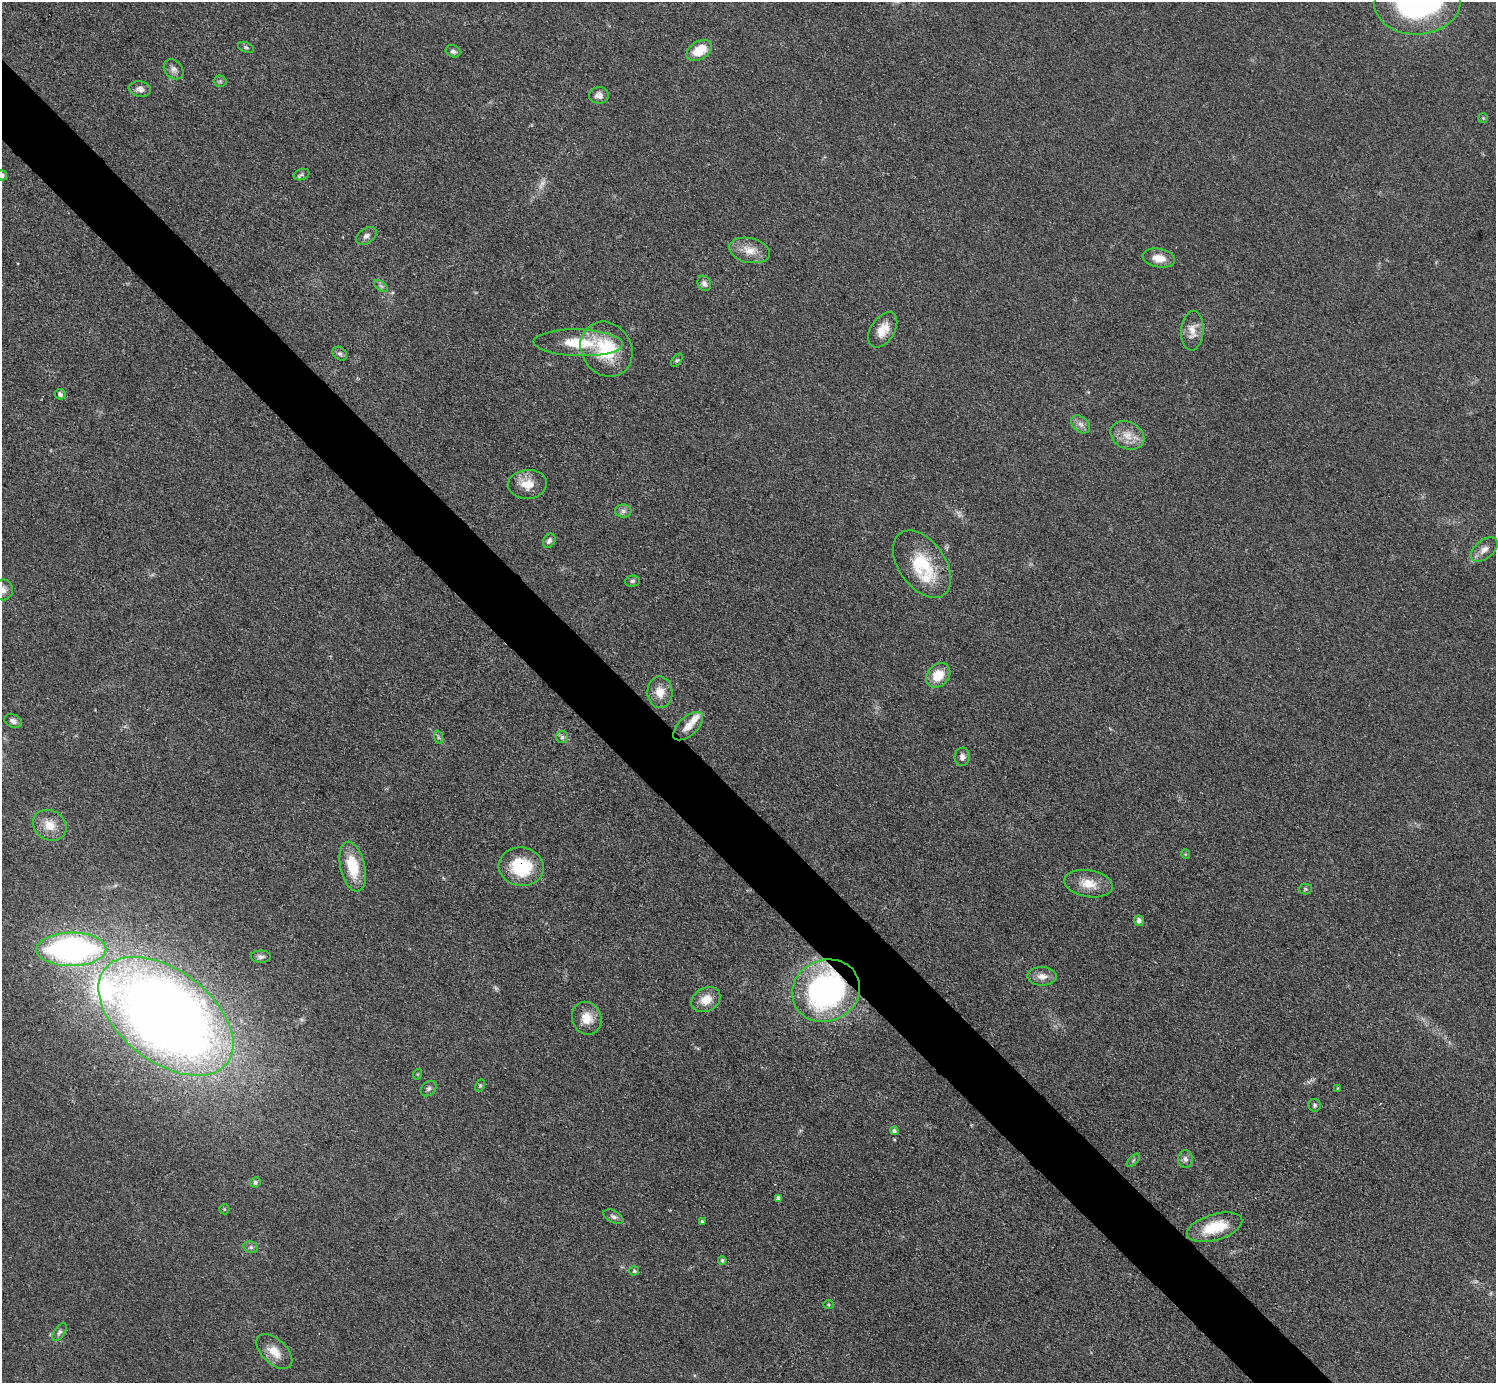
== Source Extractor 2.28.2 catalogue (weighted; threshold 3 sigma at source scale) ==
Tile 11 of 4 x 4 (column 3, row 3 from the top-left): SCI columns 2992-4485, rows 1681-3061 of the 5982 x 5980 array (HDU 1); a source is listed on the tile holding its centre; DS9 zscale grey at full resolution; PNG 1498 x 1385 px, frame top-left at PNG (2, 2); each listed source drawn as its Kron ellipse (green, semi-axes under 4 px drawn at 4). Shown black and unused: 5% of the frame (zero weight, under 3 of 4 exposures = <1% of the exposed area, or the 3 px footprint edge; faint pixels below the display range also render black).
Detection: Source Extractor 2.28.2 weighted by HDU 2 'WHT'; one run over the whole footprint, this tile lists its part. Background 0.077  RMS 0.0058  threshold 0.0259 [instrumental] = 3 sigma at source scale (4.5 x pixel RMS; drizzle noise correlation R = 1.50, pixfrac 1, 0.05/0.05 arcsec/px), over >= 5 px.
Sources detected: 77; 2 too faint to see at this stretch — neither listed nor drawn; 2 inside a brighter listed object's ellipse — not listed separately; the other 73 listed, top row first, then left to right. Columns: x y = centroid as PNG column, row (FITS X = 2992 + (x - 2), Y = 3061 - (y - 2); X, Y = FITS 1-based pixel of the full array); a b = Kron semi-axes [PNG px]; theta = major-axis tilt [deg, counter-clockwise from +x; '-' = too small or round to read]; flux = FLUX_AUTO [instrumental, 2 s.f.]
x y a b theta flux
1417 2 43 32 3 170
246 47 8 5 -20 1.2
699 50 14 9 31 14
453 51 7 6 - 1.7
174 69 11 8 -46 2.8
220 81 6 6 - 1.3
140 89 11 7 -10 2.8
599 95 10 8 4 3.5
1483 118 5 5 - 0.55
302 174 8 5 19 1.4
2 175 5 5 - 2.2
366 236 11 7 36 2.5
749 250 21 12 -13 8.4
1159 258 16 9 -10 6.4
704 283 8 6 -63 2.2
381 286 8 4 -36 1.3
883 330 19 12 57 8.4
1192 331 20 11 86 7.3
578 343 45 13 -2 24
606 349 29 25 -56 32
340 354 8 6 -40 1.4
677 360 7 4 53 0.87
60 394 5 5 - 2
1081 424 11 7 -39 3.1
1127 435 18 13 -26 8.3
527 484 19 14 4 9.4
623 511 8 6 -4 2
549 541 7 5 56 1.9
1484 550 16 9 39 4.4
922 564 38 23 -55 32
632 581 7 5 3 1.3
3 590 10 10 - 3.5
938 675 13 10 46 12
660 692 16 12 -88 8
13 721 9 6 -21 2.3
688 726 18 9 42 6.3
438 737 7 4 -72 1.1
562 737 6 6 - 1.3
962 757 9 7 84 3
50 825 17 14 -32 8.4
1185 854 5 3 - 0.48
353 867 25 12 -77 19
521 867 22 19 -9 30
1089 884 24 13 -10 11
1305 889 6 5 - 0.89
1139 921 5 5 - 2.4
71 949 35 16 1 170
261 957 10 6 0 1.8
1042 976 14 9 -1 4.9
826 991 34 30 23 160
706 1000 15 11 28 8.3
166 1016 77 45 -37 860
587 1018 17 14 -68 8.8
418 1074 5 3 - 0.56
480 1085 6 4 63 0.82
429 1088 9 6 43 1.6
1338 1088 4 3 - 0.44
1315 1105 6 6 - 1.2
894 1131 4 4 - 1.5
1185 1159 8 7 - 2.1
1133 1160 8 3 46 0.84
255 1182 5 5 - 1.3
778 1198 4 4 - 2
224 1209 5 5 - 0.8
613 1217 11 6 -27 1.8
702 1221 4 3 - 0.81
1215 1227 28 13 16 19
251 1247 7 5 -20 1.4
722 1260 4 4 - 1.1
634 1271 5 4 - 0.91
829 1305 5 4 - 0.7
60 1332 10 5 55 1.6
274 1352 22 12 -43 8.4
Overlapping masked pixels (flux is a lower limit): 4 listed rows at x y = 922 564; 521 867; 826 991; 166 1016
Isophote crosses this tile's border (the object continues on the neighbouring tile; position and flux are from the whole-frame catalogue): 3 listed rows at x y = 1417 2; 2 175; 3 590